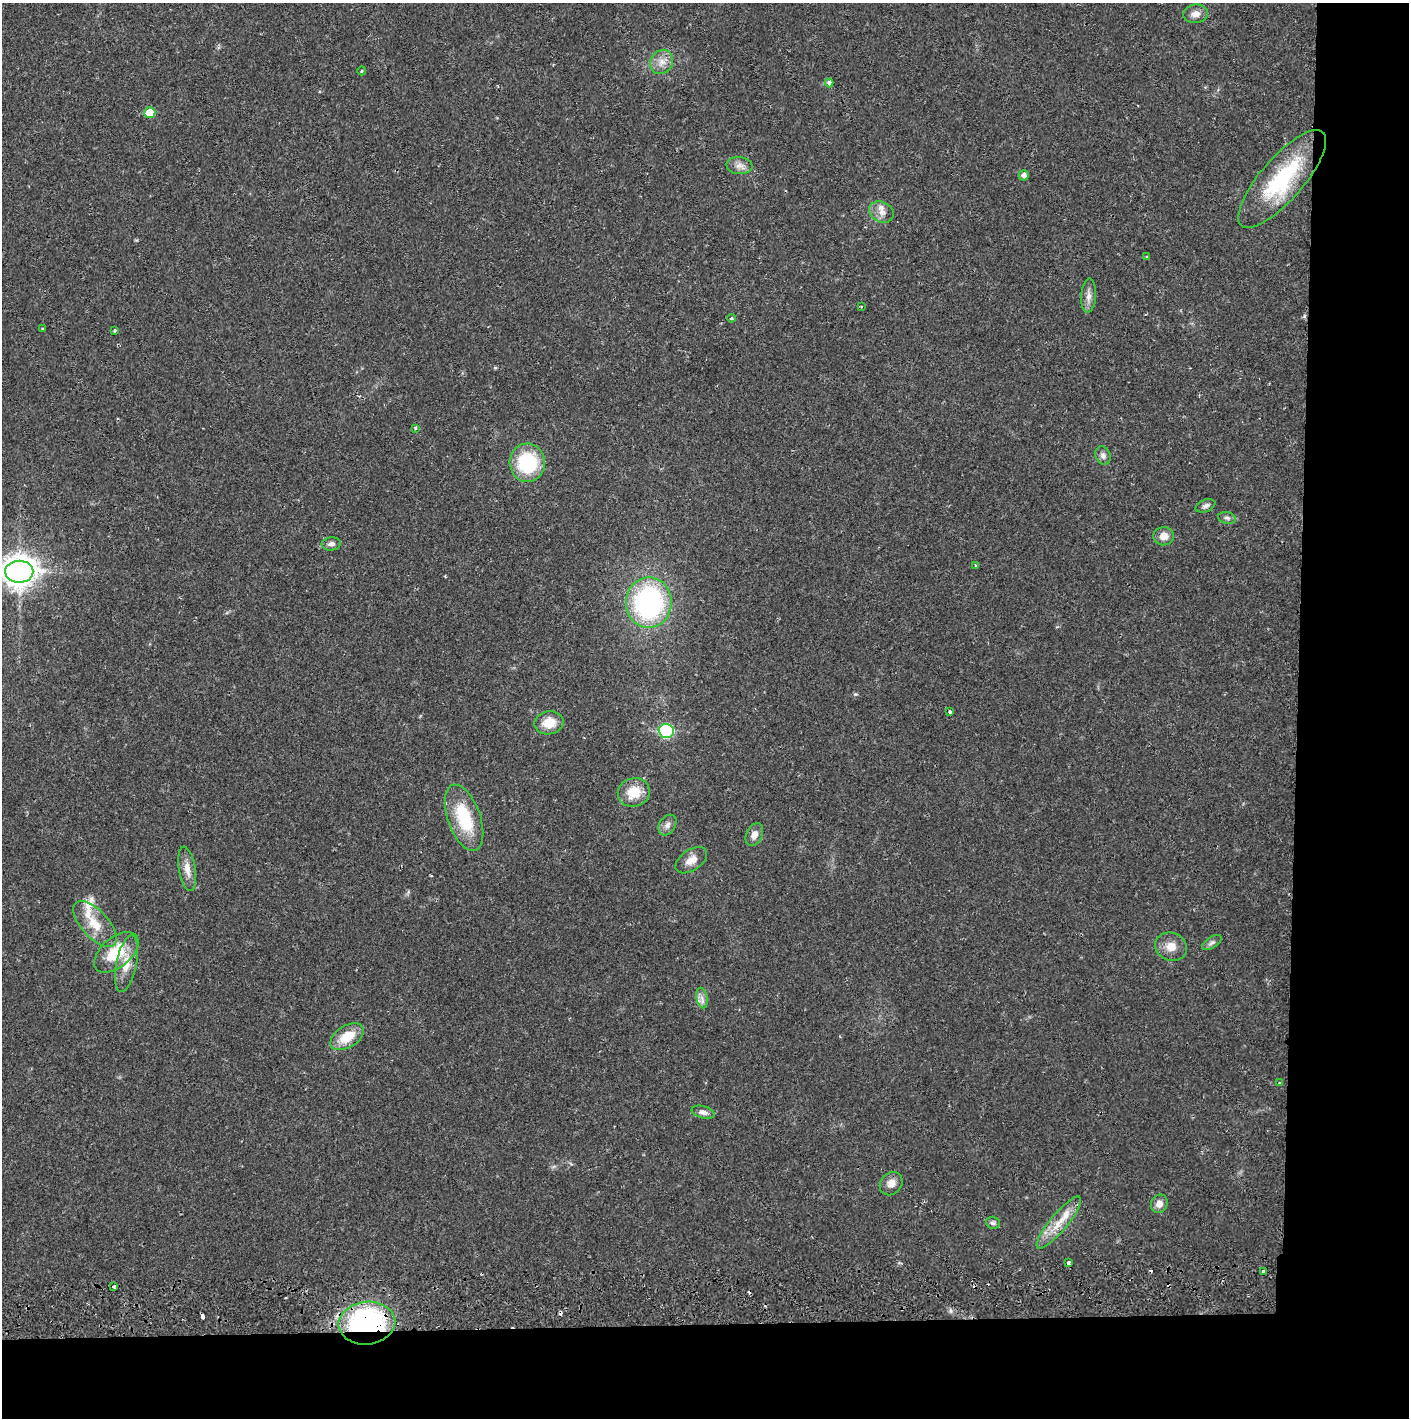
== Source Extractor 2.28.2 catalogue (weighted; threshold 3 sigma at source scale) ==
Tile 9 of 3 x 3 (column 3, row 3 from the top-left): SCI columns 2818-4224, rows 57-1472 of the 4232 x 4364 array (HDU 1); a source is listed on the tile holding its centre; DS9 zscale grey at full resolution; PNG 1411 x 1420 px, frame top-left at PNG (2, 3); each listed source drawn as its Kron ellipse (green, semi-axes under 4 px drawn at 4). Shown black and unused: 14% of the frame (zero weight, under 2 of 3 exposures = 3% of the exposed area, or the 3 px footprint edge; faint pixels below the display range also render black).
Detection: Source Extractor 2.28.2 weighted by HDU 2 'WHT'; one run over the whole footprint, this tile lists its part. Background 0.0219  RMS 0.0035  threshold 0.0159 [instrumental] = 3 sigma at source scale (4.5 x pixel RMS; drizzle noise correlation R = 1.50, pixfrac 1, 0.05/0.05 arcsec/px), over >= 5 px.
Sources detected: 56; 4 cosmic-ray / hot-pixel residue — neither listed nor drawn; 1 inside a brighter listed object's ellipse — not listed separately; the other 51 listed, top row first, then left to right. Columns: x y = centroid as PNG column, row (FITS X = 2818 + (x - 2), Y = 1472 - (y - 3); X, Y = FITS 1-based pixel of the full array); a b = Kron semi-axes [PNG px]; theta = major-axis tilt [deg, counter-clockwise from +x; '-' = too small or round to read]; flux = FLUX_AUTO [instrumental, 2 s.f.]
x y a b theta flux
1195 14 12 9 6 2.4
662 62 13 11 57 3.2
362 71 4 3 - 0.34
829 83 4 4 - 1.7
150 113 5 5 - 6.3
739 166 13 8 -5 2.3
1024 175 5 5 - 1.5
1282 179 62 21 49 33
881 212 13 10 -26 2.9
1146 257 4 3 - 0.37
1089 296 17 7 87 2.3
861 307 3 3 - 0.28
731 318 4 3 - 0.46
42 329 4 2 - 0.3
115 330 3 3 - 0.52
415 428 4 4 - 0.46
1103 455 9 7 -65 1.4
527 463 19 17 -87 23
1205 506 10 6 21 1.2
1227 518 9 5 -10 0.9
1164 536 10 9 - 3.2
331 544 9 6 6 1.4
976 565 4 3 - 0.42
19 572 14 11 1 490
649 603 25 23 87 63
950 712 3 3 - 0.73
549 723 14 11 10 6.6
666 731 7 7 - 32
634 792 16 14 18 8
464 818 35 16 -70 18
667 825 11 8 57 1.7
754 835 12 8 65 2.6
691 860 18 10 34 3.5
187 869 22 8 -80 3.6
95 924 29 13 -47 7.8
1212 943 11 5 33 1.1
1171 947 16 14 -18 4.2
116 952 26 15 40 13
126 964 29 10 78 5.8
702 998 10 5 -79 1.6
347 1037 18 11 32 8.5
1279 1083 3 3 - 0.33
703 1112 12 6 -14 1.5
891 1184 12 10 48 2.8
1159 1204 9 8 - 2.4
1059 1222 33 9 50 7.3
993 1223 7 6 - 0.98
1068 1263 3 3 - 1.2
1263 1271 4 3 - 1.2
114 1286 4 3 - 0.78
367 1323 28 21 7 77
Overlapping masked pixels (flux is a lower limit): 1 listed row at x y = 367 1323
Isophote crosses this tile's border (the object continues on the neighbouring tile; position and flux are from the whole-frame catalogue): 1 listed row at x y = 19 572